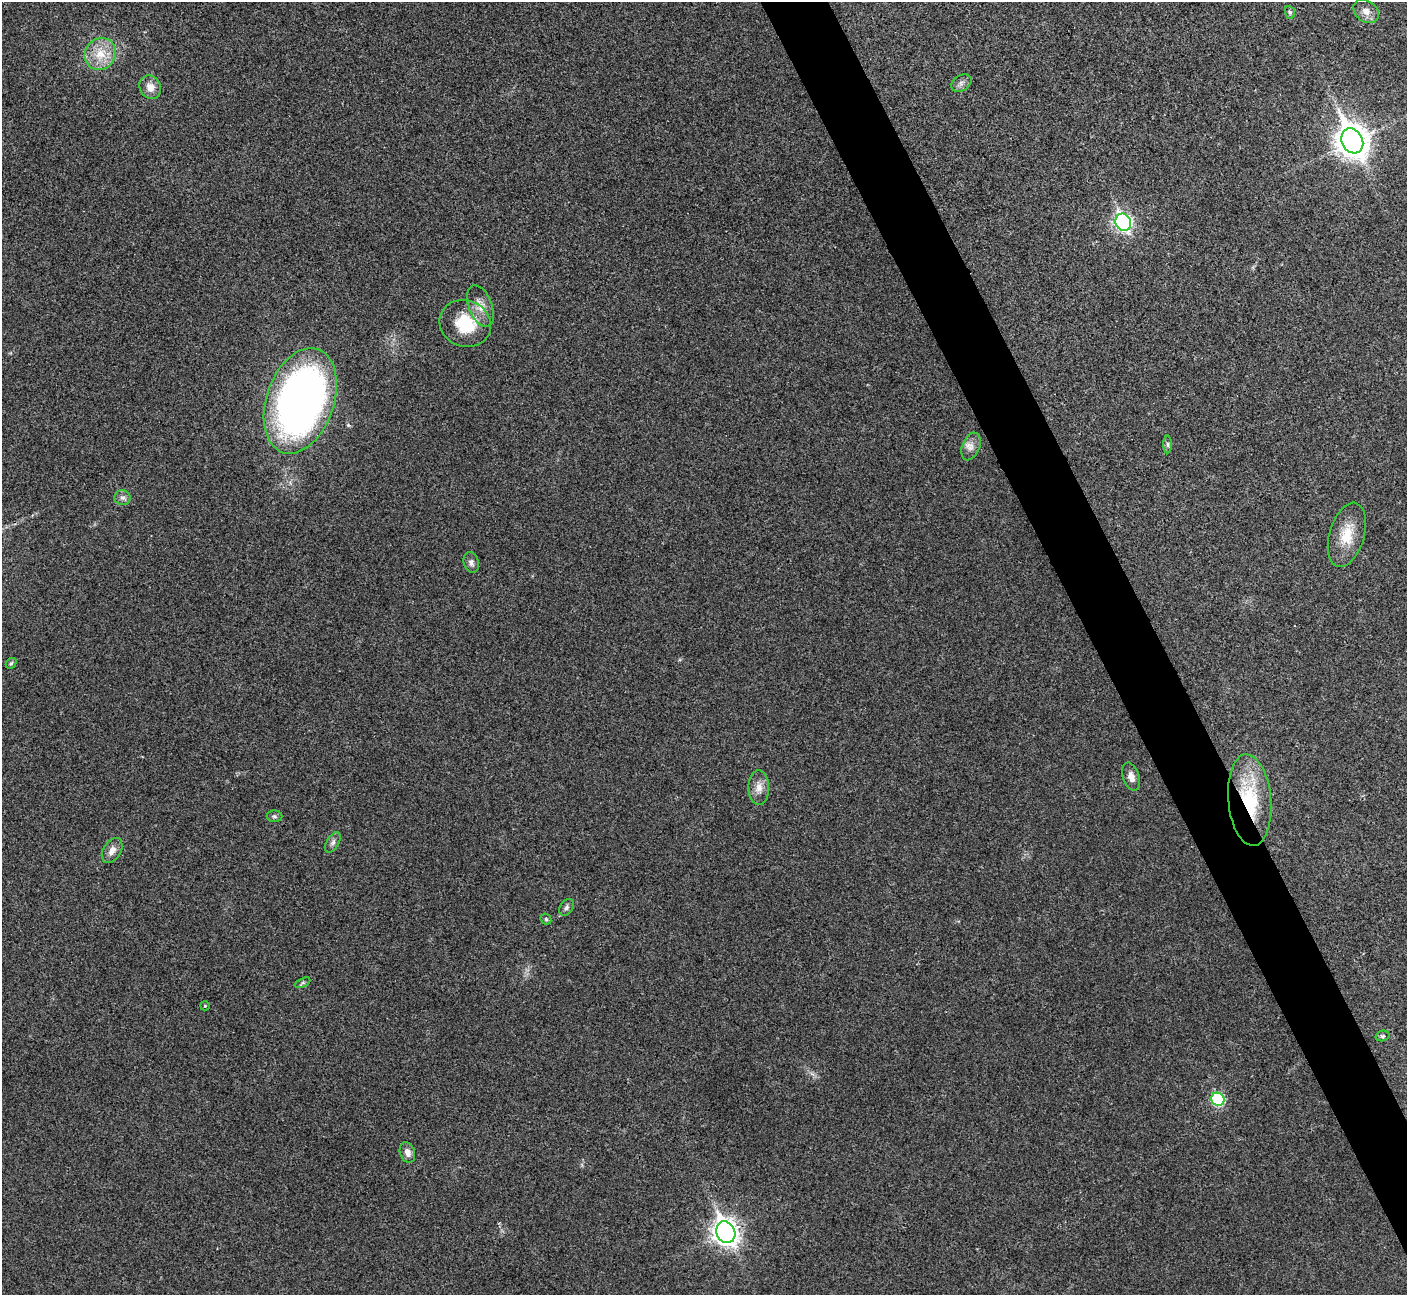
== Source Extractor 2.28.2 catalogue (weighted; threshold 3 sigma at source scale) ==
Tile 6 of 4 x 4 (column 2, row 2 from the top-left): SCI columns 1409-2813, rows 2744-4036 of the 5629 x 5617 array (HDU 1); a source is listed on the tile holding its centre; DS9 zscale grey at full resolution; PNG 1409 x 1297 px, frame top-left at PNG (2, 2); each listed source drawn as its Kron ellipse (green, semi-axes under 4 px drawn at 4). Shown black and unused: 4% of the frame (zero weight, under 3 of 4 exposures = <1% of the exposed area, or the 3 px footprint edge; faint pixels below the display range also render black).
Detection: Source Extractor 2.28.2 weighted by HDU 2 'WHT'; one run over the whole footprint, this tile lists its part. Background 0.0221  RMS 0.0053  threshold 0.0239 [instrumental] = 3 sigma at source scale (4.5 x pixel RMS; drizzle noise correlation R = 1.50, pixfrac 1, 0.05/0.05 arcsec/px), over >= 5 px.
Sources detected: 30; all 30 listed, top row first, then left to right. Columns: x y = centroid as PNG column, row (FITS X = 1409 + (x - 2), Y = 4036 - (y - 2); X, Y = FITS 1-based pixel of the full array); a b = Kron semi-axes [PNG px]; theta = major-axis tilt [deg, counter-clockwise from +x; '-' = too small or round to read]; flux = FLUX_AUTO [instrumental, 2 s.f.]
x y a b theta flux
1366 11 14 10 -37 4.5
1290 12 6 5 - 0.98
100 54 16 15 - 12
961 83 11 7 32 2.3
150 87 12 10 -58 4.8
1352 141 13 10 -61 840
1123 222 9 7 -60 160
480 306 22 11 -68 6.8
465 323 26 23 -22 24
300 401 54 34 71 310
1168 444 9 4 -89 1.1
971 446 14 8 69 3.7
123 498 8 7 - 1.9
1347 535 33 17 74 14
471 562 10 7 -75 2.2
11 663 6 4 42 0.88
1131 777 14 8 -71 3.8
759 788 17 10 -90 5.1
1250 800 46 21 -85 41
274 816 8 5 -1 1.2
333 842 11 6 59 1.9
112 850 14 8 59 3.7
566 907 9 6 57 1.6
546 919 6 5 - 0.8
303 983 8 4 27 0.92
205 1006 5 4 - 0.57
1382 1036 7 5 14 0.97
1218 1099 7 6 - 44
407 1152 11 7 -72 3.2
726 1232 11 9 -62 440
Overlapping masked pixels (flux is a lower limit): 1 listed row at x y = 1250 800